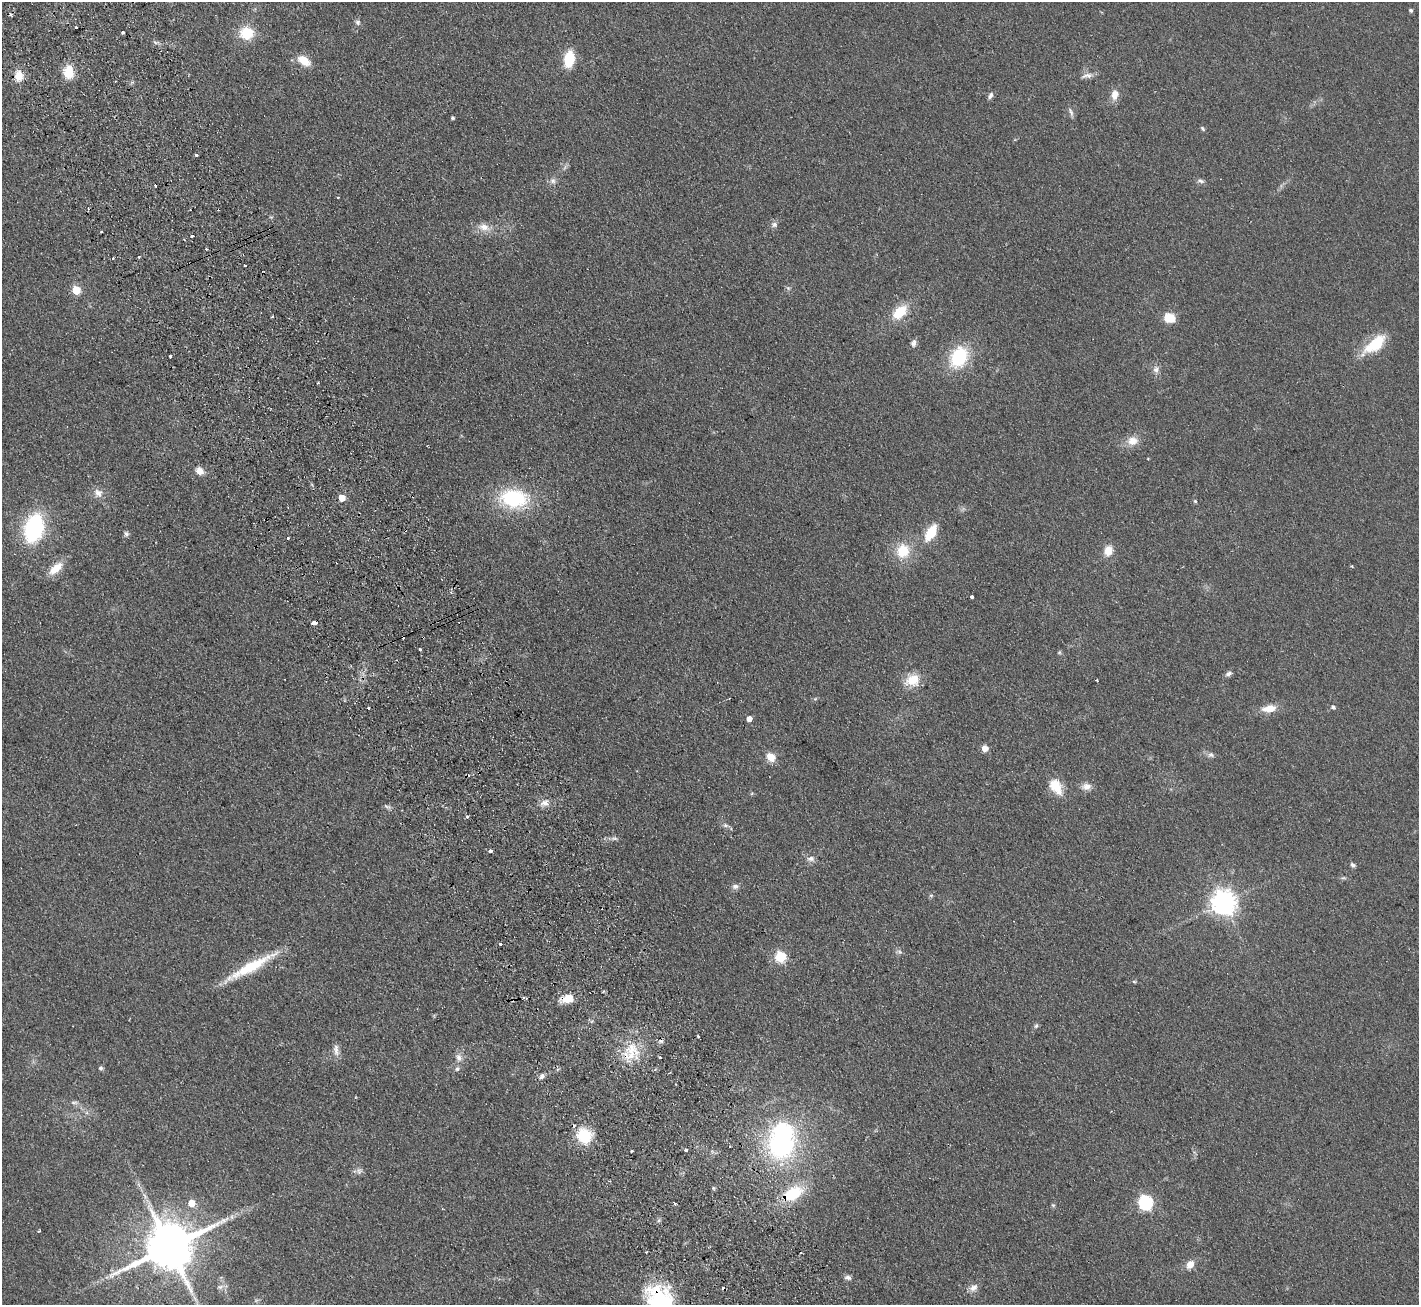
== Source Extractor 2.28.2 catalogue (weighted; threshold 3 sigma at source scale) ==
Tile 11 of 4 x 4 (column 3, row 3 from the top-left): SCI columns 2890-4306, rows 1489-2791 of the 5776 x 5715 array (HDU 1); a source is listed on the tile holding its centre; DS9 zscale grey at full resolution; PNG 1421 x 1307 px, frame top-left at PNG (2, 2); no overlay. Shown black and unused: <1% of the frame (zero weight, under 2 of 3 exposures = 3% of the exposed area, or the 3 px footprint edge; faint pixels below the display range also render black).
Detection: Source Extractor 2.28.2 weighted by HDU 2 'WHT'; one run over the whole footprint, this tile lists its part. Background 0.0927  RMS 0.0099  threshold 0.0446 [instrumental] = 3 sigma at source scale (4.5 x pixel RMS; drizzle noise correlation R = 1.50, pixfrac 1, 0.05/0.05 arcsec/px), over >= 5 px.
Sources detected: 131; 1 inside a brighter object's white glare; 16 cosmic-ray / hot-pixel residue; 1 long thin detection or spike segment (spike, bleed or trail) — not listed; the other 113 listed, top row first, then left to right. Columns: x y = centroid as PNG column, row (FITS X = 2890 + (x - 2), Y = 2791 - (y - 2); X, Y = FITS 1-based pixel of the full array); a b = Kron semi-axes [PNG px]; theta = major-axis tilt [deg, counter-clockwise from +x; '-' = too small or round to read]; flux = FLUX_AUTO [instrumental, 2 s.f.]
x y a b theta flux
1411 10 4 4 - 1.9
358 22 7 7 - 2.4
76 27 3 3 - 1.9
123 33 3 3 - 6.8
247 33 14 13 - 27
569 59 15 9 80 29
304 61 14 8 -33 16
68 72 11 9 -88 24
18 76 11 8 87 14
1087 76 17 6 11 5.2
990 95 9 5 67 3.1
1115 95 12 9 82 8.3
1071 112 14 5 -69 3
452 118 3 3 - 1.4
1203 129 7 4 -54 1.5
196 155 3 3 - 5.3
553 181 9 8 - 3.9
1201 181 8 6 -29 2.7
155 185 2 2 - 1
774 224 8 7 - 3.1
484 227 18 10 -13 10
192 236 3 3 - 3.4
206 249 3 2 - 1.2
139 257 3 3 - 1.1
245 265 3 3 - 1.7
788 288 7 4 -45 1.6
76 290 5 5 - 34
900 312 16 10 45 27
1170 318 12 10 -18 15
913 343 9 7 76 3.5
1375 344 33 14 39 31
170 356 3 3 - 6.8
959 357 22 16 62 55
1156 369 9 8 - 4.6
318 383 3 2 - 1.1
1132 441 14 11 10 11
1148 458 4 3 - 0.66
199 471 9 7 -24 7.7
98 493 12 11 - 7.1
342 498 5 5 - 16
514 499 28 18 -4 77
1195 501 6 4 -45 1.1
34 528 23 16 77 110
931 533 16 8 59 29
126 534 7 6 - 2.3
288 538 3 3 - 2.5
1108 550 11 8 72 13
903 551 17 15 66 26
56 568 22 10 41 15
972 596 4 3 - 3.8
315 623 6 3 3 7.2
420 649 3 3 - 4.5
1059 652 5 4 - 1.3
1228 674 9 5 28 2.8
912 680 18 14 13 18
1097 680 3 3 - 0.91
815 699 6 4 19 1.2
1333 707 5 5 - 2.5
368 708 3 3 - 2.3
1269 708 17 9 10 13
749 718 5 4 - 6.5
985 748 6 6 - 7.7
1211 755 10 7 -17 3.2
771 757 11 9 -47 11
1056 786 22 14 -59 18
1086 786 14 9 5 6.5
545 803 11 8 2 6.6
386 806 7 4 -19 2
467 816 3 3 - 3.1
725 825 8 6 -17 2.7
614 838 10 5 4 2.9
490 851 3 3 - 4.3
811 859 11 7 14 4.1
1353 865 7 5 -36 2.1
735 886 9 7 15 3.5
931 895 6 4 -19 1.1
1223 902 8 8 - 910
500 944 3 3 - 3
899 952 8 3 -19 1.9
780 957 6 5 - 81
251 966 63 11 29 45
1134 981 6 4 -2 1.1
567 999 16 9 13 15
512 1000 5 4 - 1.4
1036 1026 7 5 72 1.9
698 1036 3 3 - 1.5
336 1050 18 7 -83 5.8
631 1052 31 19 60 32
659 1057 3 2 - 2.5
459 1058 10 7 -79 5.5
100 1068 5 5 - 2
457 1069 7 6 - 2.4
542 1076 7 6 - 3.4
74 1102 11 4 0 2.6
584 1136 15 13 -58 36
781 1145 33 30 -21 140
686 1150 3 3 - 9.8
632 1151 3 3 - 1.4
359 1171 9 9 - 3.7
713 1188 6 3 -71 1.2
793 1193 27 15 28 39
1145 1202 7 6 - 170
191 1203 5 5 - 16
675 1203 4 3 - 2.2
1053 1205 6 4 -42 1.4
232 1217 7 4 -72 1.7
39 1231 3 3 - 1.7
169 1247 15 13 25 5500
1190 1264 9 8 - 8.8
848 1277 8 6 -13 3.3
220 1287 8 5 7 2.7
973 1288 12 8 32 5.6
659 1299 34 27 -43 92
Overlapping masked pixels (flux is a lower limit): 5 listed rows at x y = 567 999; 512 1000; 631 1052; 793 1193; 659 1299
Isophote crosses this tile's border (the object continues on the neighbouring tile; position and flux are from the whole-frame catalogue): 1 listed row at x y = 659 1299